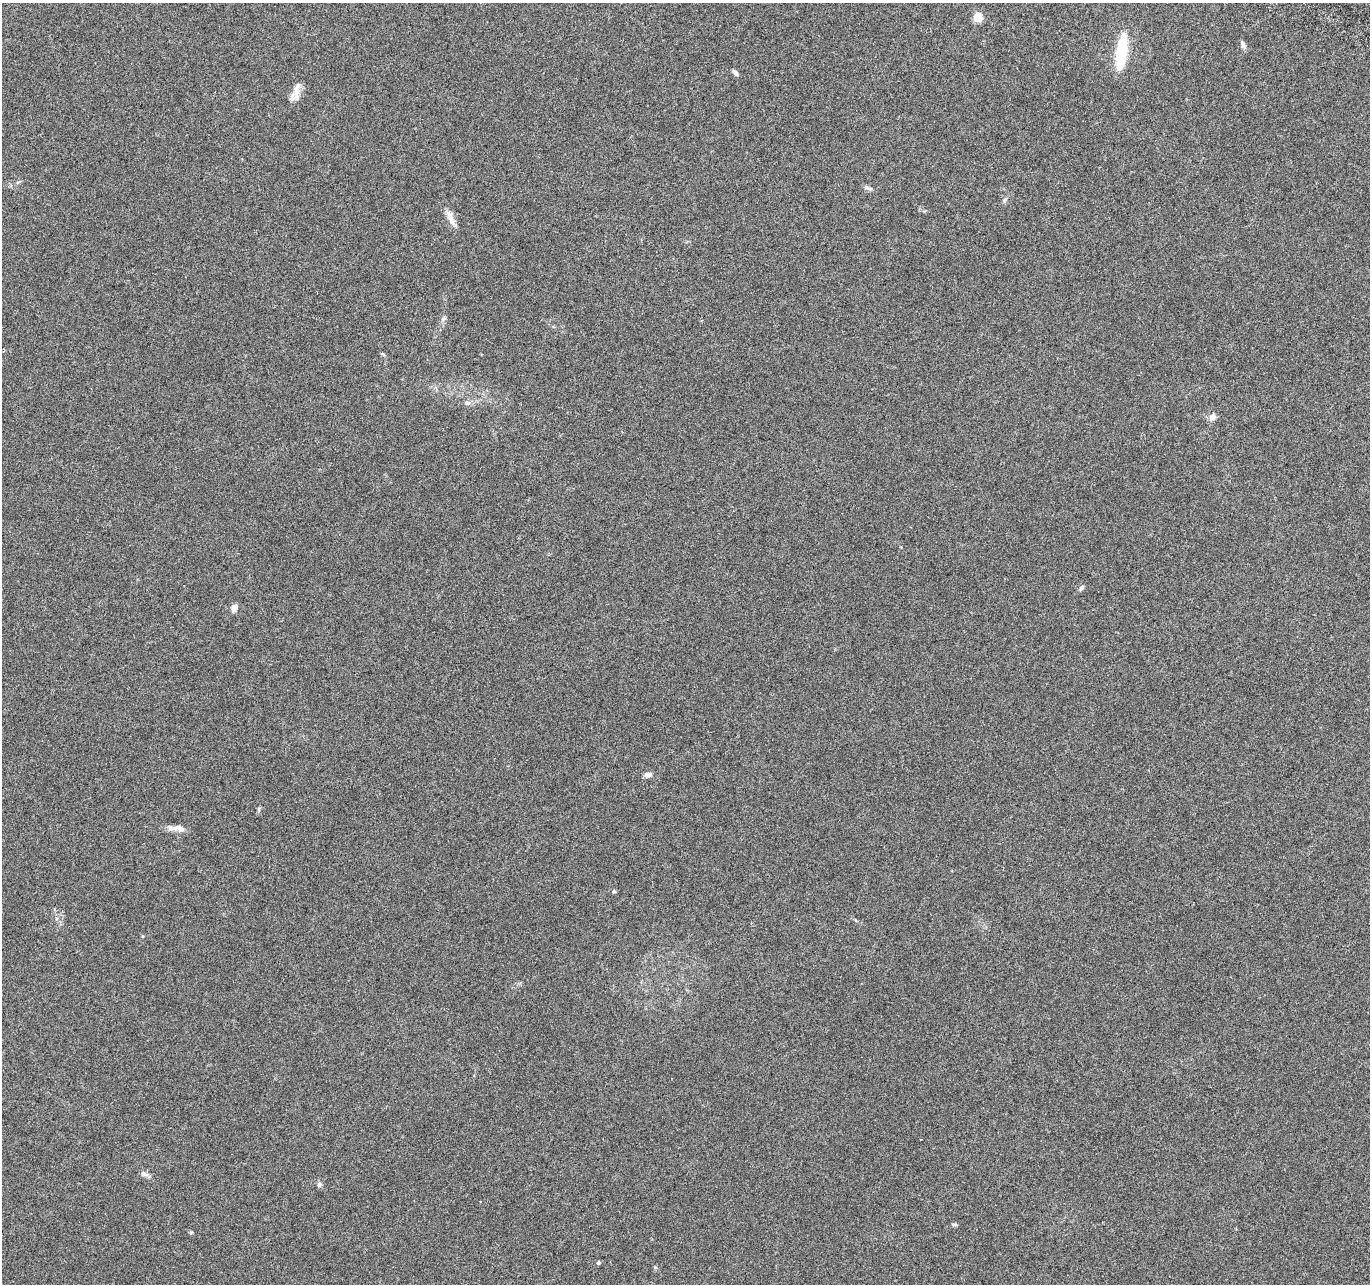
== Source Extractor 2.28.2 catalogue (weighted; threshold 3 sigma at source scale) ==
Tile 10 of 4 x 4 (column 2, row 3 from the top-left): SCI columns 1391-2758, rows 1552-2833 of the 5526 x 5730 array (HDU 1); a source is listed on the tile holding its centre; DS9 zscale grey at full resolution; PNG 1372 x 1286 px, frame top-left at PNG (2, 3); no overlay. Nothing masked; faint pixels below the display range render black.
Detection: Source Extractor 2.28.2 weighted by HDU 2 'WHT'; one run over the whole footprint, this tile lists its part. Background 0.02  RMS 0.0034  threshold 0.0141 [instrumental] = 3 sigma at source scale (4.09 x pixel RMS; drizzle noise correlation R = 1.36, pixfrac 0.8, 0.0396/0.0396 arcsec/px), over >= 5 px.
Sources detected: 23; all 23 listed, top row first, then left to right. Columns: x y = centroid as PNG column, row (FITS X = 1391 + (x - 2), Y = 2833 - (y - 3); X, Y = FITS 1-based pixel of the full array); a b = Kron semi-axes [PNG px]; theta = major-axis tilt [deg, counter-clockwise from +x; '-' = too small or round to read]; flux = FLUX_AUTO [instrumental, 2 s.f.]
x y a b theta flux
978 17 5 5 - 13
1243 45 12 5 -67 1.1
1121 52 40 10 83 14
735 73 8 5 -47 0.86
297 91 27 8 81 3.3
868 188 13 5 -23 0.91
1005 200 7 4 44 0.56
451 218 25 7 -65 2.9
443 319 9 4 54 0.71
383 354 7 4 -18 0.4
467 403 8 5 -1 1
1213 417 9 8 - 1.6
1081 588 8 5 47 0.81
234 608 8 6 66 1.9
648 775 8 5 8 1.4
259 809 6 4 89 0.45
180 829 12 9 -31 1.9
614 891 5 5 - 0.54
144 1174 11 6 -19 1.3
319 1184 6 6 - 0.83
955 1225 9 3 -5 0.47
191 1232 6 4 1 0.33
598 1262 4 4 - 0.62